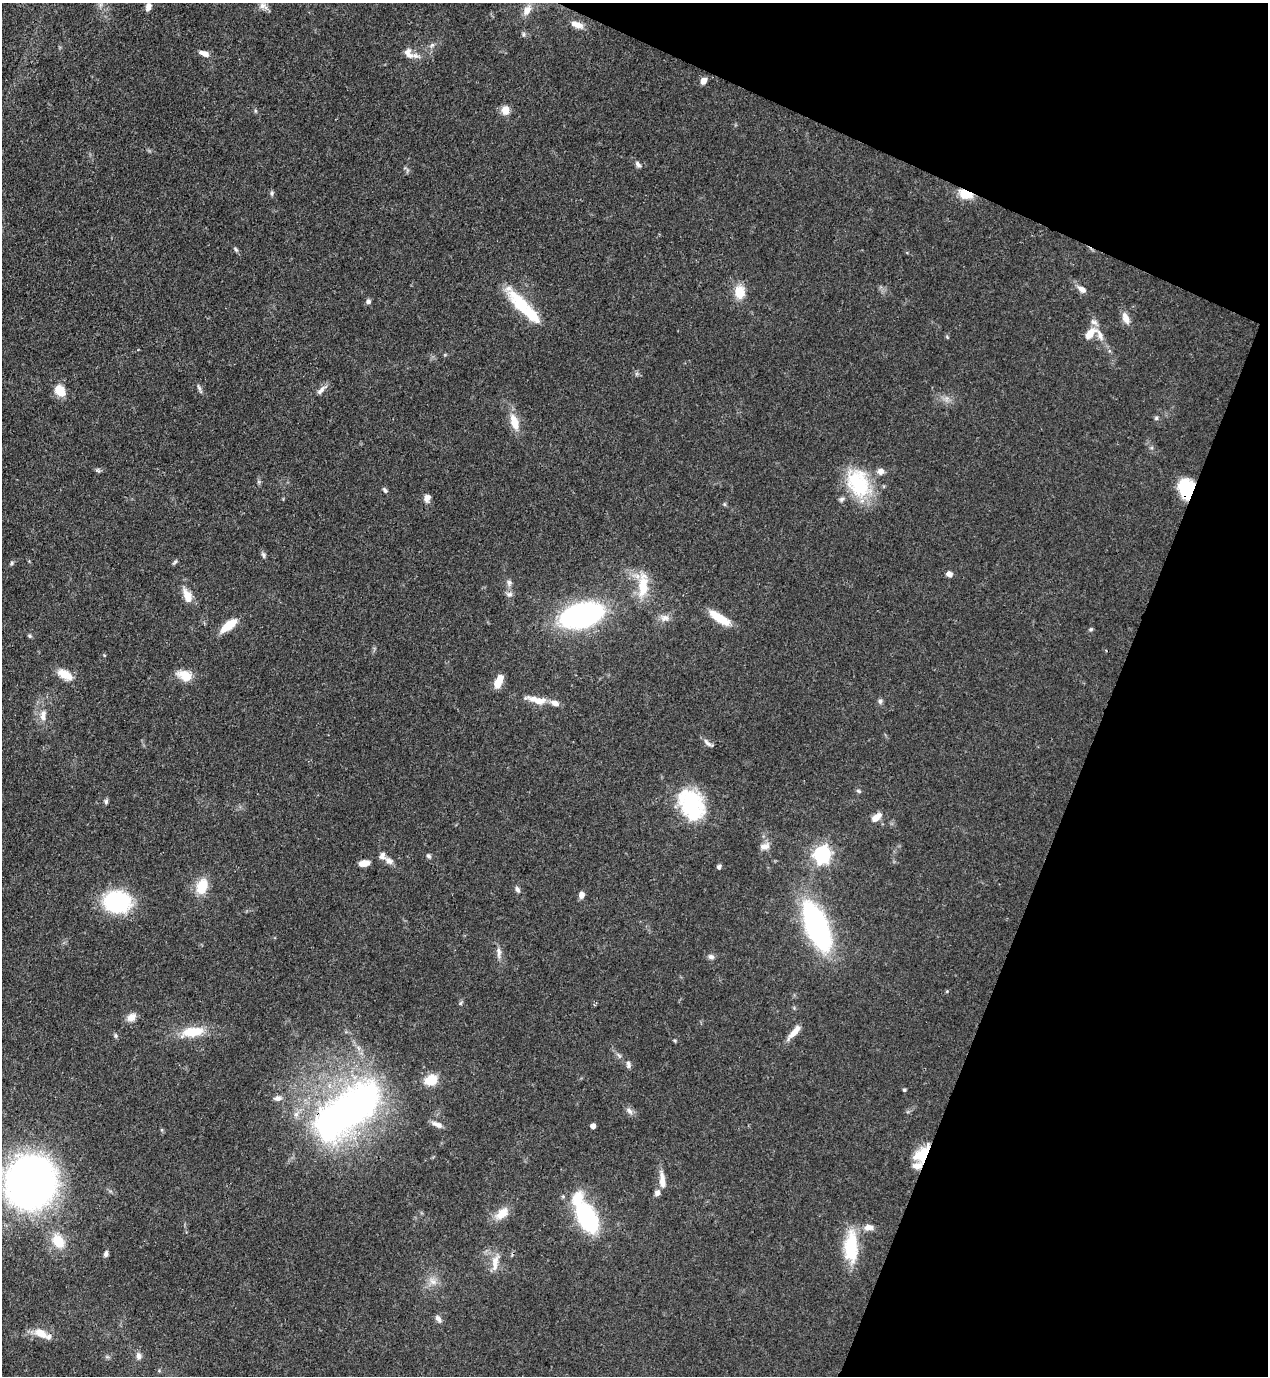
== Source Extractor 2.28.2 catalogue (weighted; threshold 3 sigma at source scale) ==
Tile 8 of 4 x 4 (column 4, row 2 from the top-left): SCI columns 4151-5416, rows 2791-4164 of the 5638 x 5579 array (HDU 1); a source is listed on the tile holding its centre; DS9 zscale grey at full resolution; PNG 1270 x 1378 px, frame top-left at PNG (2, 3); no overlay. Shown black and unused: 20% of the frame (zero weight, under 3 of 4 exposures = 7% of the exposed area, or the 3 px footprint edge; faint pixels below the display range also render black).
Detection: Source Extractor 2.28.2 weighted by HDU 2 'WHT'; one run over the whole footprint, this tile lists its part. Background 0.0513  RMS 0.0033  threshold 0.0147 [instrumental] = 3 sigma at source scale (4.5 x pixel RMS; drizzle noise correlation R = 1.50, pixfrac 1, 0.05/0.05 arcsec/px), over >= 5 px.
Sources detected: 113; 2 inside a brighter object's white glare — not listed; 10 inside a brighter listed object's ellipse — not listed separately; the other 101 listed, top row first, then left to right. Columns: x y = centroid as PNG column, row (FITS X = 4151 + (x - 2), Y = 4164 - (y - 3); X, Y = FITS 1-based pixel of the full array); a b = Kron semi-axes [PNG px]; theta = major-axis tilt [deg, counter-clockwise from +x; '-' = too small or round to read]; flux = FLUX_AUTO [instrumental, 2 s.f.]
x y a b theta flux
101 4 10 4 77 0.88
263 5 16 8 -59 2.1
148 7 9 6 68 1.7
527 10 15 8 58 2.6
577 25 16 7 -20 2.9
523 34 6 4 90 0.56
432 45 7 4 45 0.7
204 53 12 6 -20 2.1
409 53 17 10 -63 2.6
704 81 8 6 55 1.8
505 110 11 9 -88 3
638 164 9 5 -52 0.97
272 193 7 4 73 0.6
966 194 14 8 -19 6.7
235 249 8 5 -50 0.61
1082 290 11 7 -34 1.8
739 292 14 10 -83 6.1
368 301 6 6 - 0.93
520 304 41 17 -49 14
1126 318 16 8 -66 2.7
1090 334 15 9 47 4.2
947 337 5 4 - 0.36
199 388 13 4 -63 0.85
60 390 10 8 -57 7.4
321 390 16 6 45 1.7
1156 418 5 5 - 0.59
514 422 21 9 -72 5.4
98 470 7 5 -21 0.62
858 483 40 27 -62 21
1187 489 18 13 -84 20
385 490 7 5 -50 0.7
427 498 9 7 72 1.8
724 504 5 5 - 0.46
263 555 9 5 -62 0.79
175 562 7 4 53 0.59
12 563 6 5 - 0.51
949 574 7 6 - 1.5
509 583 9 7 87 1.1
643 586 29 11 86 8.6
509 594 9 7 4 1.1
187 596 14 8 -68 4.8
582 615 29 15 15 100
665 618 12 9 6 2
720 618 26 8 -33 7.7
229 625 18 7 38 7.7
1091 629 5 5 - 0.45
29 636 6 4 -21 0.5
104 655 5 3 - 0.28
65 674 19 10 -29 4.9
185 675 19 12 -21 4.7
498 683 10 8 61 3.9
539 701 27 9 -7 4.4
880 701 7 6 - 0.87
43 717 11 7 -61 1.9
708 743 16 5 -38 1.2
858 791 6 5 - 0.56
106 802 7 5 88 0.72
691 804 37 25 -62 26
876 817 14 7 37 3.1
765 846 14 8 8 1.8
822 854 7 7 - 120
428 856 7 6 - 0.68
389 861 10 7 -24 1.7
364 863 10 6 13 2.9
719 867 6 4 53 0.75
202 886 18 12 72 7.5
517 890 8 5 -59 1
582 895 7 6 - 1.7
117 902 20 17 -8 41
817 926 31 13 -68 120
499 952 16 6 -86 1.8
711 957 8 7 - 1.2
461 1003 6 4 70 0.48
132 1017 10 8 31 3
193 1032 29 12 9 9.4
794 1033 22 7 48 3.1
115 1036 8 4 -81 0.54
675 1041 4 4 - 0.37
628 1065 10 6 -84 1
431 1080 14 11 21 6.1
904 1090 3 3 - 0.52
278 1098 10 7 8 1.3
347 1111 98 43 38 130
629 1111 11 6 -47 1.3
437 1124 14 6 -24 1.9
593 1126 4 4 - 2.1
922 1154 19 11 49 12
662 1181 21 7 -84 3.4
31 1182 34 31 67 220
657 1193 8 7 - 1.3
502 1213 21 11 40 4.4
587 1217 29 16 -63 37
869 1227 12 7 0 2.5
58 1241 19 13 -56 7.2
851 1247 36 14 89 16
106 1254 7 5 78 0.98
495 1263 25 8 80 3.6
433 1281 12 7 -31 2.2
438 1319 11 6 -59 1.3
41 1333 19 10 -26 4.6
139 1356 10 7 -86 1.3
Overlapping masked pixels (flux is a lower limit): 4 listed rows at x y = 966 194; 1187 489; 347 1111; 922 1154
Isophote crosses this tile's border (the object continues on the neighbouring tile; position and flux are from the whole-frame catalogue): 2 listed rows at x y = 101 4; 263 5